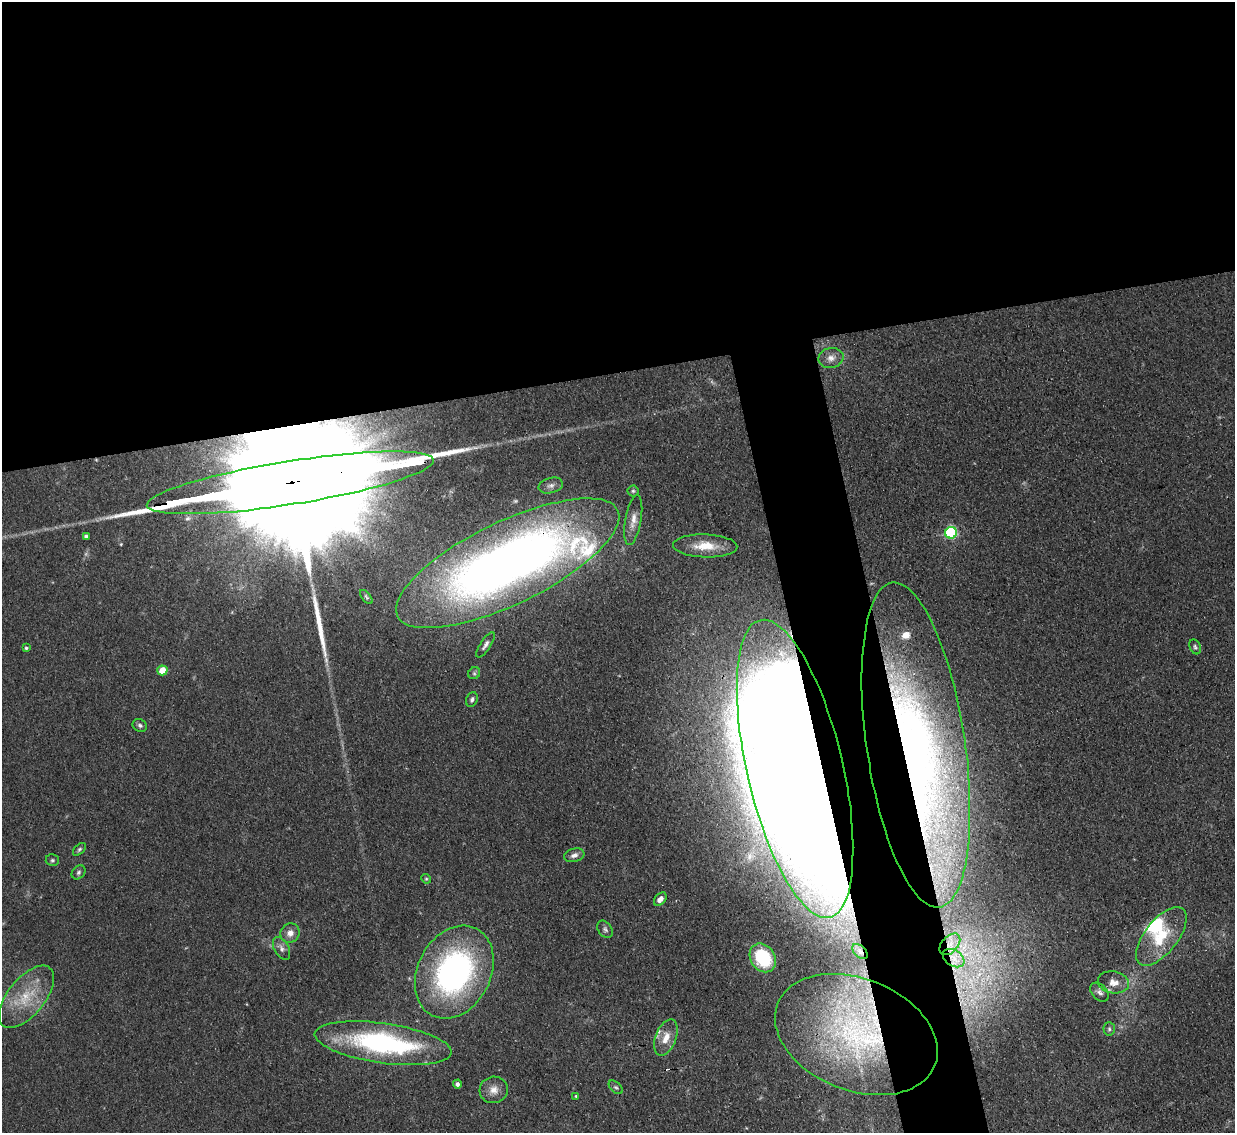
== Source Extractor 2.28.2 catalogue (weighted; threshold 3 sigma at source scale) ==
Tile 2 of 4 x 4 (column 2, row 1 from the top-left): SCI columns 1261-2493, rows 3704-4834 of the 5021 x 5006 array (HDU 1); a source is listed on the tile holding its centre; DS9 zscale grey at full resolution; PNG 1237 x 1135 px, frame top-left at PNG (2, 2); each listed source drawn as its Kron ellipse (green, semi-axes under 4 px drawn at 4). Shown black and unused: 38% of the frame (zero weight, under 3 of 4 exposures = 4% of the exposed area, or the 3 px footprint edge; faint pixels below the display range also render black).
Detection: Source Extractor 2.28.2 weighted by HDU 2 'WHT'; one run over the whole footprint, this tile lists its part. Background 0.0934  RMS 0.0052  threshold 0.0234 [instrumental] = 3 sigma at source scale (4.5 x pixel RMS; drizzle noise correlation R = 1.50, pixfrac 1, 0.05/0.05 arcsec/px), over >= 5 px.
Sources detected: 54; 1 inside a brighter object's white glare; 1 cosmic-ray / hot-pixel residue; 1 long thin detection or spike segment (spike, bleed or trail) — neither listed nor drawn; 6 inside a brighter listed object's ellipse — not listed separately; the other 45 listed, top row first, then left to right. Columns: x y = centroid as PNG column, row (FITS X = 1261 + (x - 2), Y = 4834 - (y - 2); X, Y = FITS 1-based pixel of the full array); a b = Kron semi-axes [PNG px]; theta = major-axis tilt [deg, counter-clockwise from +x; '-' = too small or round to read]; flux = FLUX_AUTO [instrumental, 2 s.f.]
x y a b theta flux
831 358 12 10 13 3.7
290 483 145 21 9 86000
551 486 12 7 16 2.6
633 491 5 5 - 0.91
633 520 25 8 80 5.4
951 533 6 6 - 73
86 536 4 4 - 1.1
705 546 32 11 -2 13
508 563 122 41 26 500
366 597 8 4 -53 0.9
485 645 15 5 57 2.1
1195 647 8 5 -67 1.1
26 648 4 3 - 0.75
162 670 5 5 - 12
474 673 6 5 - 0.99
472 700 8 5 69 1.4
140 725 7 6 - 1.3
916 745 164 49 -82 310
795 769 153 48 -77 3300
79 849 8 4 45 1
574 855 10 6 15 2.5
52 860 6 6 - 1
79 872 8 6 47 1.4
426 879 5 4 - 0.71
660 899 7 5 49 3.3
605 929 9 6 -53 1.5
290 933 10 9 - 3.8
1161 936 35 16 52 23
950 944 12 8 48 4.9
282 948 12 7 -61 2.6
860 952 9 5 -42 1.7
763 958 15 12 -57 37
954 958 12 8 -33 5.1
454 972 49 36 63 140
1113 982 15 11 -11 5.6
1100 992 11 7 -46 2.2
26 997 37 18 51 21
1109 1029 7 5 -87 1.2
856 1035 84 56 -22 130
666 1038 19 10 70 7.5
383 1043 69 20 -8 100
457 1084 4 4 - 1.6
616 1087 8 5 -43 1.1
494 1090 14 13 - 5.1
576 1096 3 3 - 0.66
Overlapping masked pixels (flux is a lower limit): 8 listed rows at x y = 290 483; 508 563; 916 745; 795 769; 950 944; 860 952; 954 958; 856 1035
Isophote crosses this tile's border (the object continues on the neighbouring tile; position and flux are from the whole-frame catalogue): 1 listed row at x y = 290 483